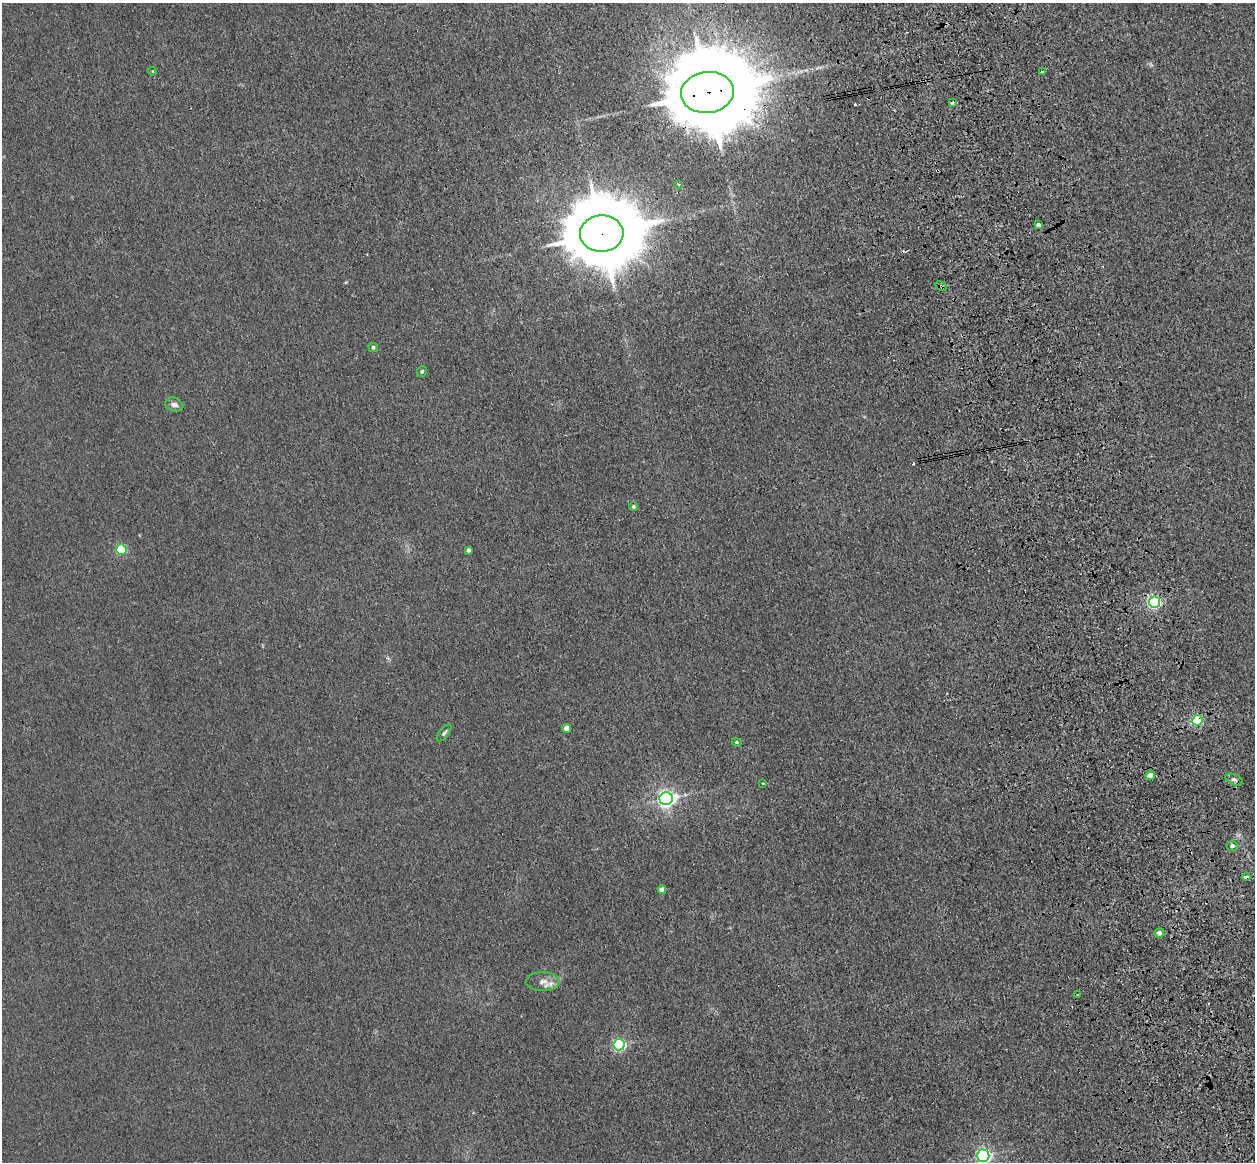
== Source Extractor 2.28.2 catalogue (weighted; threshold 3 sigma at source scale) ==
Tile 6 of 4 x 4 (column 2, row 2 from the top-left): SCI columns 1368-2620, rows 2605-3764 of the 5241 x 5093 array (HDU 1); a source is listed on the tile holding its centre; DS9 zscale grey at full resolution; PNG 1257 x 1164 px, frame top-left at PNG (2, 3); each listed source drawn as its Kron ellipse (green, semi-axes under 4 px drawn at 4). Shown black and unused: <1% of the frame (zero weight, under 3 of 4 exposures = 6% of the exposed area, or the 3 px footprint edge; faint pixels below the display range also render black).
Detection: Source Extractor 2.28.2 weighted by HDU 2 'WHT'; one run over the whole footprint, this tile lists its part. Background 0.0213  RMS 0.0051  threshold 0.0228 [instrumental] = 3 sigma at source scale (4.5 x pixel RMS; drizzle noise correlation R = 1.50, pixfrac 1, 0.05/0.05 arcsec/px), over >= 5 px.
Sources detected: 33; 2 cosmic-ray / hot-pixel residue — neither listed nor drawn; the other 31 listed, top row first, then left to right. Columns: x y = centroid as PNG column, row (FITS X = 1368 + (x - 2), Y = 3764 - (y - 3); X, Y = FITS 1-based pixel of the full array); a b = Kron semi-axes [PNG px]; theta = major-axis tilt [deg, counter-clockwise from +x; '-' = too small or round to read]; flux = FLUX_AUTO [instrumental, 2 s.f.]
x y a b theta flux
152 71 4 4 - 0.45
1042 72 3 3 - 0.6
707 92 26 20 7 11000
952 103 4 3 - 4.7
679 184 3 2 - 0.5
1038 225 4 4 - 2.1
602 234 22 18 3 6000
941 286 6 4 -27 0.84
373 347 5 4 - 1.1
422 371 6 4 59 0.8
174 405 9 7 -17 2.5
633 507 4 4 - 1.1
121 550 5 5 - 35
468 550 4 3 - 1.6
1154 602 5 5 - 87
1197 720 5 5 - 36
566 728 4 4 - 4.9
444 733 10 4 51 1.1
737 742 5 4 - 0.69
1150 775 5 5 - 3.5
1234 780 9 5 -24 1.3
763 783 3 3 - 0.55
666 799 6 6 - 210
1232 846 5 5 - 1.5
1246 877 4 3 - 6.5
662 890 4 4 - 3.8
1159 933 5 5 - 2
543 982 16 9 -1 4.5
1078 995 3 3 - 0.98
619 1045 5 5 - 75
983 1156 6 6 - 130
Overlapping masked pixels (flux is a lower limit): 6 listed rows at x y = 707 92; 602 234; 941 286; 1154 602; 1197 720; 1246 877
Isophote crosses this tile's border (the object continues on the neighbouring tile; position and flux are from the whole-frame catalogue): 1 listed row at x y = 983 1156